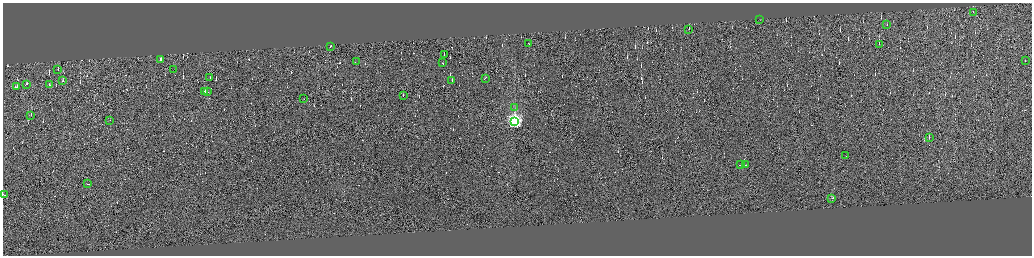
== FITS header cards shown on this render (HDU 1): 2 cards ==
NAXIS1  =                 4117
NAXIS2  =                 1014

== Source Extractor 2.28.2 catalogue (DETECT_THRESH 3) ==
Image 4117 x 1014 px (HDU 1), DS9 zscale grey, zoomed out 1/4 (1 PNG px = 4 x 4 image px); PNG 1034 x 258 px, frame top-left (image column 4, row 1011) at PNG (3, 3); each listed source drawn as its Kron ellipse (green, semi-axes under 4 px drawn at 4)
Background 0.0282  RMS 3.9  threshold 11.6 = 3 sigma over >= 5 px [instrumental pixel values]
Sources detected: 523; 487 cannot appear on this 1/4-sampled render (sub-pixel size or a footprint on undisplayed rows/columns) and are neither listed nor drawn; the other 36 listed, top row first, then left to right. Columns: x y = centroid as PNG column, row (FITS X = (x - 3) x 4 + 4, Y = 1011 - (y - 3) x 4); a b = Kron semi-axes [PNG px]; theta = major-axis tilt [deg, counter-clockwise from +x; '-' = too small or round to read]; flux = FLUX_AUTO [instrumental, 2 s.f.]
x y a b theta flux
973 12 2 1 - 22000
760 19 2 1 - 13000
886 24 2 1 - 16000
688 29 2 1 - 34000
528 43 2 1 - 7900
879 44 2 1 - 53000
330 46 2 1 - 14000
444 55 2 1 - 67000
160 60 3 1 - 13000
356 61 4 1 - 1800
1025 61 2 1 - 8500
442 63 2 1 - 18000
173 69 2 1 - 3500
58 70 2 1 - 11000
209 77 2 1 - 6100
485 78 3 1 - 33000
451 80 2 1 - 11000
63 81 2 1 - 19000
26 84 2 1 - 23000
49 84 2 1 - 26000
16 87 2 1 - 4900
204 91 2 1 - 42000
207 92 2 1 - 16000
403 95 2 1 - 7700
304 98 2 1 - 7800
514 108 2 1 - 540
31 115 2 1 - 6300
109 120 2 1 - 5600
515 122 4 3 - 600000
929 137 2 1 - 880000
845 155 2 1 - 10000
740 165 2 1 - 20000
745 165 3 1 - 27000
87 184 3 1 - 24000
4 195 2 1 - 18000
832 198 2 1 - 34000
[487 sub-pixel or undisplayed-footprint detections neither listed nor drawn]